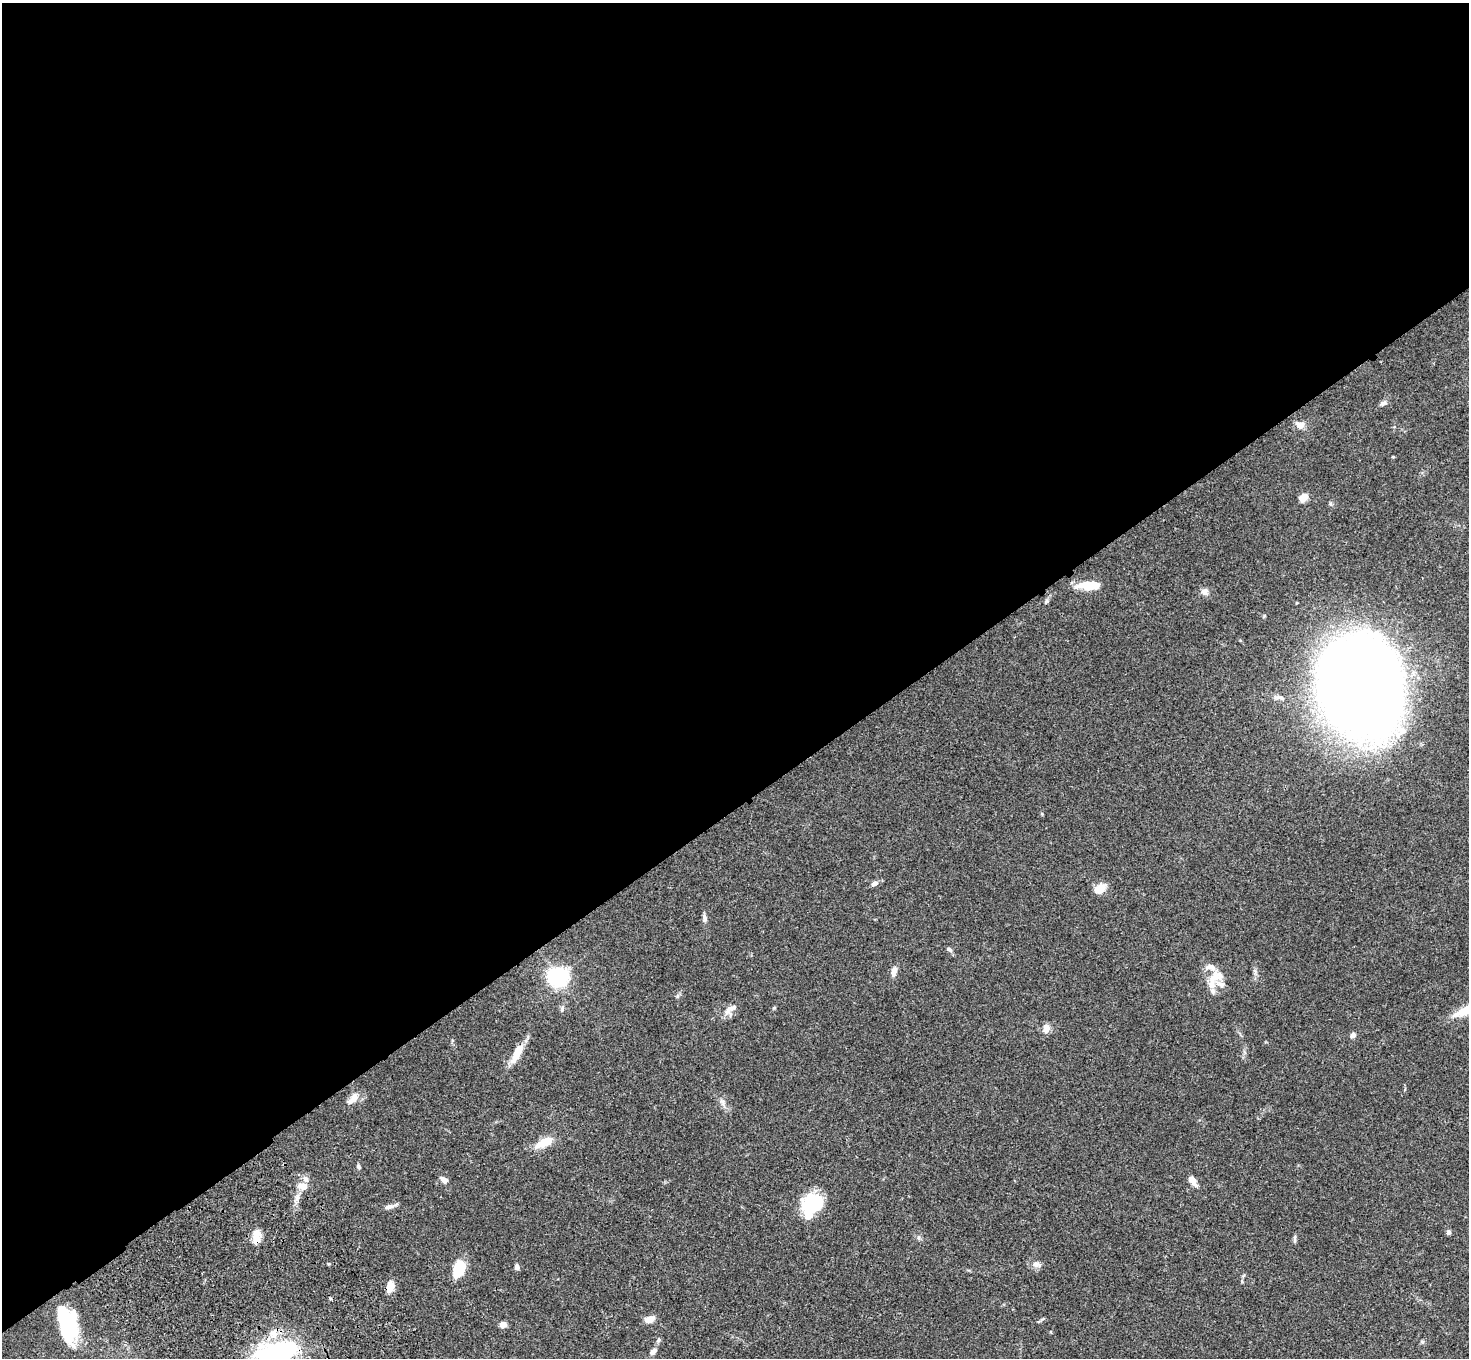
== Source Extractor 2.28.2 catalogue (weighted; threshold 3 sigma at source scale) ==
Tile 2 of 4 x 4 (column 2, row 1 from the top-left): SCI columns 1574-3040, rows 4446-5801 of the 6077 x 6038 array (HDU 1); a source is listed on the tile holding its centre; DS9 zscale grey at full resolution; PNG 1471 x 1360 px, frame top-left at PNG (2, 3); no overlay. Shown black and unused: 60% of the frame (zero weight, under 3 of 4 exposures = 6% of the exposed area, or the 3 px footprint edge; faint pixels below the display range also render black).
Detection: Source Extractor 2.28.2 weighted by HDU 2 'WHT'; one run over the whole footprint, this tile lists its part. Background 0.0588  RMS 0.0053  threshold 0.024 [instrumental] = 3 sigma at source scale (4.5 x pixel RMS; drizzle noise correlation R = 1.50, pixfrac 1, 0.05/0.05 arcsec/px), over >= 5 px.
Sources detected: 52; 4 inside a brighter object's white glare — not listed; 3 inside a brighter listed object's ellipse — not listed separately; the other 45 listed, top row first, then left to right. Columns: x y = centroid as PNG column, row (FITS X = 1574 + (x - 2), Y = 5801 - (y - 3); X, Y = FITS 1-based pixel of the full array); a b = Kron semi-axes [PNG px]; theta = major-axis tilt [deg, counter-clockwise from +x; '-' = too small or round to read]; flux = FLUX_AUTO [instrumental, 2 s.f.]
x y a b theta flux
1383 403 9 5 23 1.4
1300 425 11 9 -17 3.5
1393 457 5 3 - 0.4
1303 497 10 7 47 4.2
1088 585 22 8 2 13
1205 592 10 8 -25 2.4
1046 601 6 5 - 0.92
1361 685 60 49 -81 1200
1280 698 12 5 -11 1.9
874 883 9 6 28 2
1100 889 14 9 40 5.9
705 918 9 6 -86 1.7
949 949 7 5 -30 1.1
894 971 11 6 79 3.1
558 976 7 7 - 230
1212 984 32 9 80 7.4
1221 984 13 7 -23 3
774 1008 5 3 - 0.51
729 1009 19 11 63 3.9
1046 1028 9 7 88 3.8
1353 1035 7 6 - 1.7
517 1053 28 9 64 8.2
353 1099 16 8 42 4.7
723 1102 10 5 -55 1.8
544 1142 18 8 26 11
358 1167 7 4 -52 0.89
444 1180 9 6 -34 2.4
1192 1180 11 5 -54 5.7
303 1186 14 8 -9 4.7
297 1199 7 5 57 1.6
816 1203 24 17 63 16
389 1207 12 6 16 2.1
1448 1232 5 4 - 1.5
257 1237 19 9 86 5.3
1295 1239 11 4 87 1
1036 1264 11 8 -21 2.7
517 1267 7 5 -83 1.7
459 1269 14 9 65 18
390 1287 11 7 73 6.4
649 1319 11 7 17 4
67 1324 36 17 -77 43
503 1325 6 5 - 4
1422 1342 6 4 18 0.7
653 1352 8 6 48 2.2
274 1354 56 33 11 67
Overlapping masked pixels (flux is a lower limit): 1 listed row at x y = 257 1237
Isophote crosses this tile's border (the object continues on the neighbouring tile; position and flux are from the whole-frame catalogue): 1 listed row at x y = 274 1354